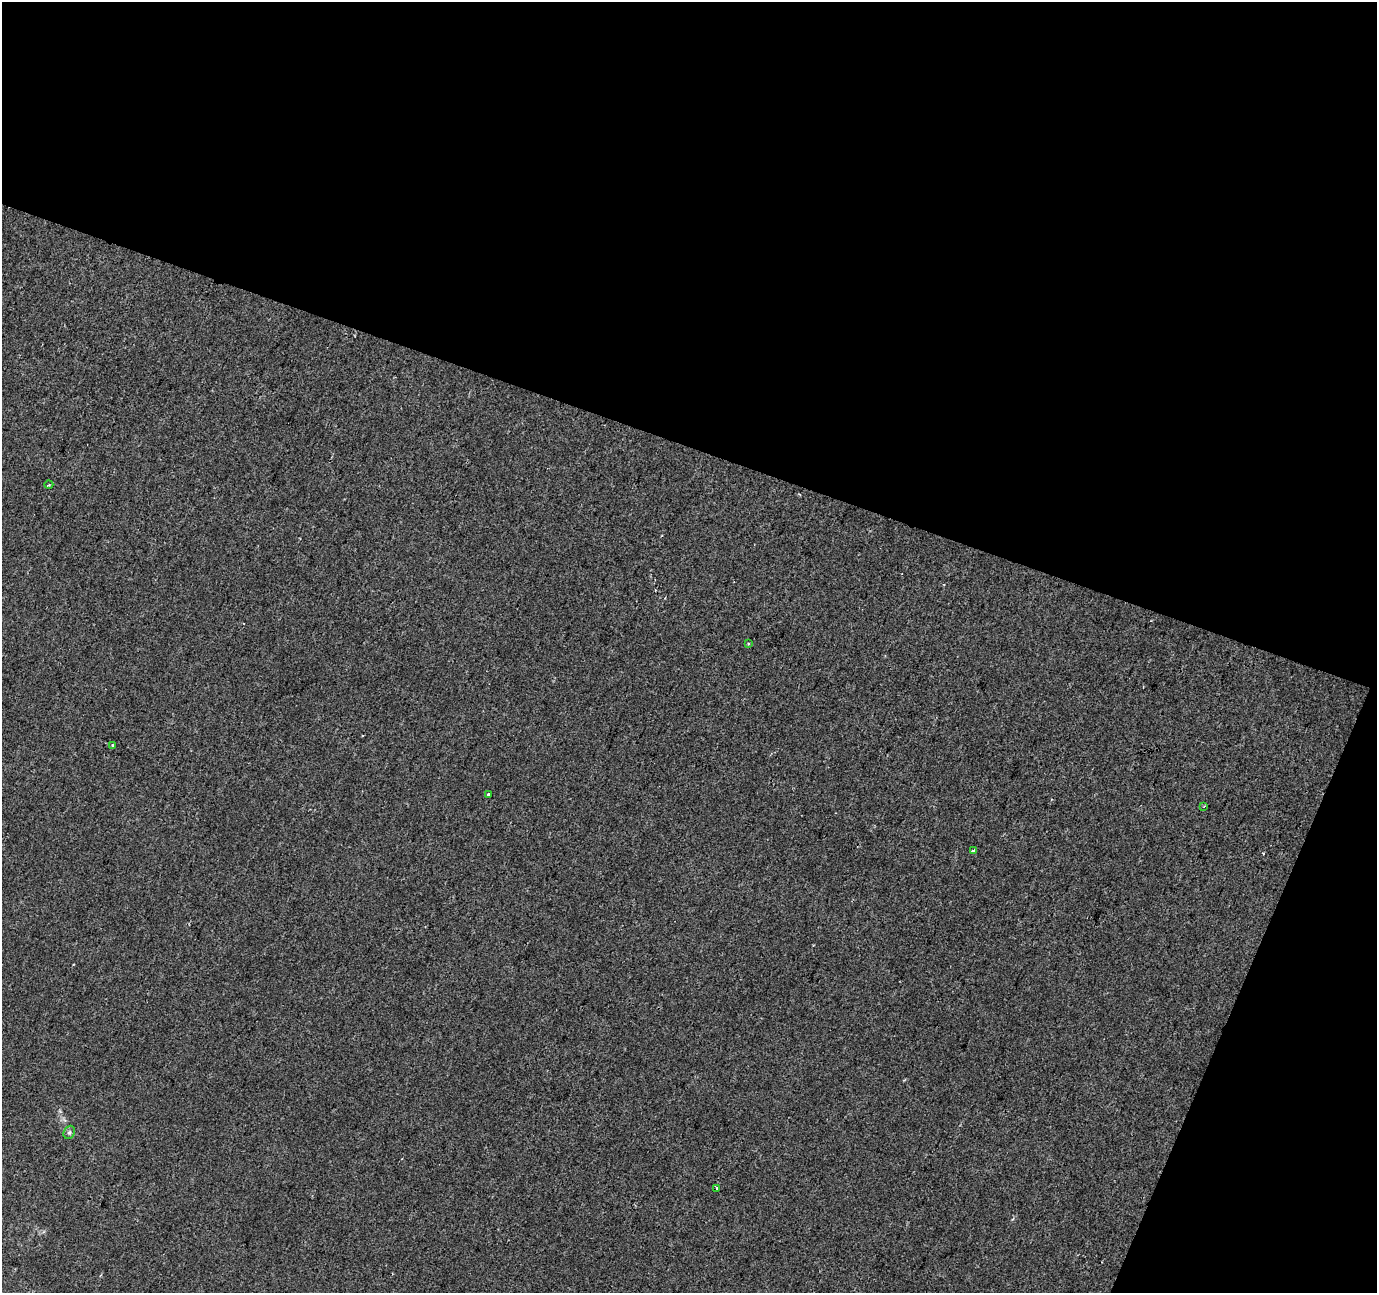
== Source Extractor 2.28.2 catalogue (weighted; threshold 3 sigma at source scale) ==
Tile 2 of 2 x 2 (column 2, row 1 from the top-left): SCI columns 1377-2751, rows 1398-2688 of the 2751 x 2813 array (HDU 1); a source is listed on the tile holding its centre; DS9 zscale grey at full resolution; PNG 1379 x 1295 px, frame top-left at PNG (2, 2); each listed source drawn as its Kron ellipse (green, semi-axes under 4 px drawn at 4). Shown black and unused: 39% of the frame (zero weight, under 2 of 3 exposures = <1% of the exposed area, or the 3 px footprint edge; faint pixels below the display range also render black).
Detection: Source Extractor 2.28.2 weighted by HDU 2 'WHT'; one run over the whole footprint, this tile lists its part. Background 4.66e-04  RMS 0.004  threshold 0.0181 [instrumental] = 3 sigma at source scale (4.5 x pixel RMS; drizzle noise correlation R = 1.50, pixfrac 1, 0.0396/0.0396 arcsec/px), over >= 5 px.
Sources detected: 9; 1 cosmic-ray / hot-pixel residue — neither listed nor drawn; the other 8 listed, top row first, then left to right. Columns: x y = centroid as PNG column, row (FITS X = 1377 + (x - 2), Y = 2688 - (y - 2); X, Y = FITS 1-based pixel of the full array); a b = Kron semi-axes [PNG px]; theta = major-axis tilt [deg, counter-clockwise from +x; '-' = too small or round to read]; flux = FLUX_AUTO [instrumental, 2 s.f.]
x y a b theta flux
49 485 4 3 - 0.36
748 643 4 3 - 0.39
113 745 4 2 - 0.43
489 794 3 3 - 18
1204 806 3 2 - 0.37
973 851 4 3 - 1.4
69 1132 7 5 67 0.88
717 1188 3 3 - 0.84